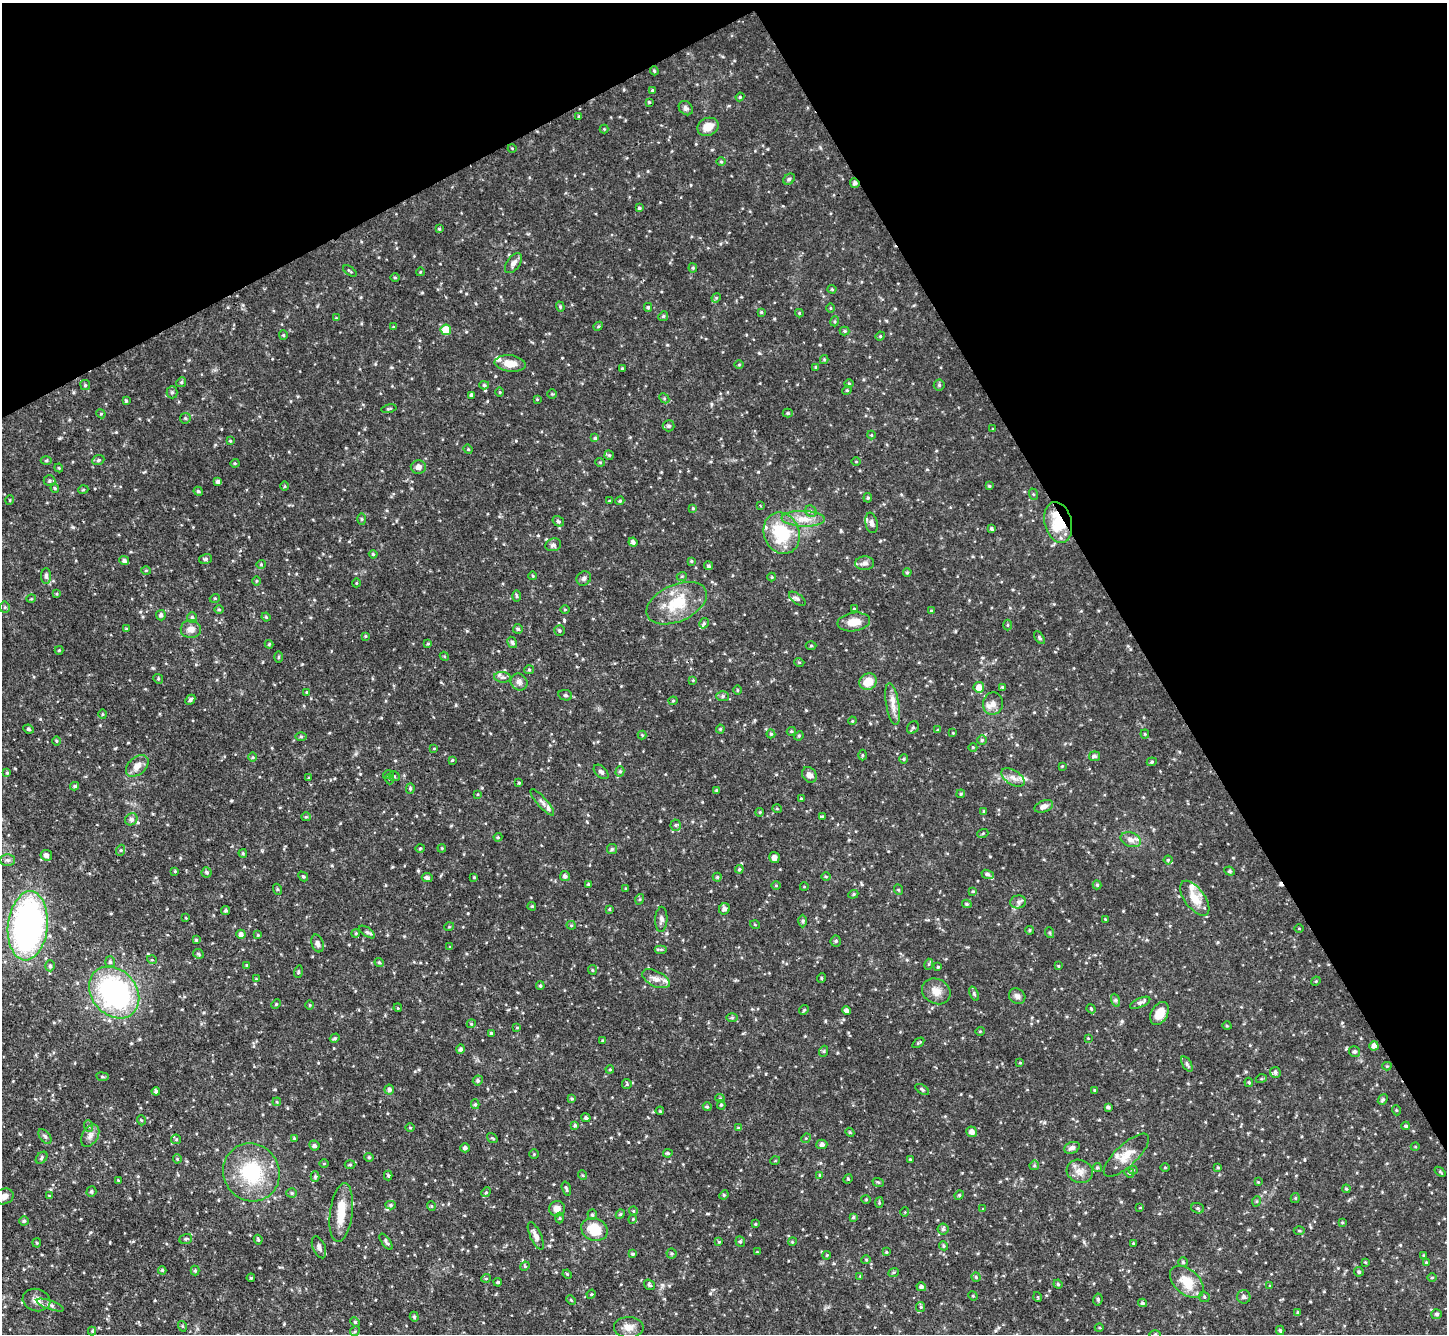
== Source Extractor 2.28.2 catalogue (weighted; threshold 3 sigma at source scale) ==
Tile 3 of 4 x 4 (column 3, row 1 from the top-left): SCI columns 2900-4344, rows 4292-5623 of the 5795 x 5784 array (HDU 1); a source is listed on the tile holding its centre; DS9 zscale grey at full resolution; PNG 1449 x 1336 px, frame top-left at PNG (2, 3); each listed source drawn as its Kron ellipse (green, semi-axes under 4 px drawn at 4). Shown black and unused: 29% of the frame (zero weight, under 3 of 4 exposures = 1% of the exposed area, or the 3 px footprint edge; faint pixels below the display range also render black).
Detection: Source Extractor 2.28.2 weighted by HDU 2 'WHT'; one run over the whole footprint, this tile lists its part. Background 0.0834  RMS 0.0042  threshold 0.019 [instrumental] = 3 sigma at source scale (4.5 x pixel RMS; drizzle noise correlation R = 1.50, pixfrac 1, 0.05/0.05 arcsec/px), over >= 5 px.
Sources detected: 489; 1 cosmic-ray / hot-pixel residue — neither listed nor drawn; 13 inside a brighter listed object's ellipse — not listed separately; the other 475 listed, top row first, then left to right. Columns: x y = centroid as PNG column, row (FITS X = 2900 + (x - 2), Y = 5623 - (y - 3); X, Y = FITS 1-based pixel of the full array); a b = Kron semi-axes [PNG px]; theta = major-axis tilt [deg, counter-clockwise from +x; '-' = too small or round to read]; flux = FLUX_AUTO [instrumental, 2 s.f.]
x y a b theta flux
654 71 5 3 - 0.5
652 90 4 3 - 0.34
740 97 4 4 - 0.45
649 102 4 3 - 0.44
686 108 8 6 -48 1.2
579 116 4 3 - 0.46
708 127 11 9 22 4.7
604 129 4 4 - 0.38
512 148 4 3 - 0.33
721 162 5 3 - 0.43
789 179 6 5 - 0.74
855 183 5 4 - 1.1
639 208 4 3 - 0.48
439 229 4 3 - 0.53
513 263 11 6 53 2
693 268 4 4 - 0.51
350 271 7 2 -35 0.44
420 272 4 3 - 0.37
395 278 5 3 - 0.4
832 289 4 4 - 0.51
716 298 5 4 - 0.47
560 307 5 4 - 0.61
648 307 4 4 - 0.71
830 308 4 3 - 0.36
761 312 3 3 - 0.47
799 313 4 4 - 0.41
663 316 5 4 - 0.64
336 318 3 3 - 0.36
835 321 5 3 - 0.51
598 326 5 4 - 0.49
393 327 3 3 - 0.34
446 330 5 5 - 8.9
845 331 5 4 - 0.58
283 335 4 4 - 0.46
880 336 5 4 - 0.49
824 359 4 4 - 0.51
510 363 15 8 -6 5.1
739 364 4 3 - 0.38
815 367 4 3 - 0.52
622 368 3 3 - 0.37
181 382 5 4 - 0.59
849 383 5 3 - 0.39
85 385 5 5 - 0.58
484 385 5 4 - 0.63
939 385 5 5 - 0.71
847 390 5 3 - 0.42
172 392 6 5 - 0.84
500 392 5 3 - 0.39
552 394 5 4 - 0.44
471 395 4 3 - 0.68
664 398 6 4 -46 0.7
537 399 4 3 - 0.38
126 401 4 3 - 0.47
389 409 7 3 11 0.49
788 413 5 4 - 0.61
101 414 5 3 - 0.44
185 418 5 5 - 0.63
669 426 6 5 - 0.98
993 429 3 2 - 0.38
871 435 4 4 - 0.41
595 438 4 4 - 0.62
230 441 3 3 - 0.37
468 449 5 4 - 0.5
609 455 5 4 - 0.61
98 460 6 4 22 0.69
46 461 5 3 - 0.54
600 462 4 4 - 0.46
856 462 5 3 - 0.39
235 463 4 4 - 0.43
418 467 8 6 0 1.7
59 468 4 3 - 0.38
49 481 6 5 - 0.8
218 482 4 4 - 0.92
284 486 5 3 - 0.4
989 486 4 4 - 0.55
55 488 4 4 - 0.55
83 490 5 3 - 0.43
198 491 5 4 - 0.62
1033 494 6 3 -71 0.52
868 498 5 4 - 0.59
10 500 5 3 - 0.35
609 501 4 3 - 0.31
620 501 4 3 - 0.53
760 506 3 2 - 0.41
693 508 4 3 - 0.43
811 511 6 5 - 0.88
362 519 5 3 - 0.48
803 519 22 8 -2 5.4
558 521 6 5 - 0.77
1058 522 21 13 -76 15
871 523 10 6 -79 1.4
992 529 4 4 - 0.76
782 533 21 17 -69 21
633 542 4 4 - 1.2
553 545 8 6 17 1.2
373 554 4 4 - 0.54
205 559 6 5 - 0.75
124 561 5 4 - 0.99
691 561 4 3 - 0.48
865 563 9 7 3 1.6
261 564 4 4 - 0.45
709 566 4 4 - 0.7
146 570 5 3 - 0.4
907 572 4 3 - 0.52
46 576 7 5 -89 1.1
533 576 4 3 - 0.35
682 576 5 3 - 0.41
772 577 4 4 - 0.41
584 578 7 6 - 1.2
256 581 5 3 - 0.45
356 583 4 3 - 0.34
57 594 4 3 - 0.38
516 596 6 4 -89 0.58
215 598 5 3 - 0.4
31 599 5 3 - 0.34
797 599 10 5 -37 1.1
677 603 32 18 24 15
5 607 5 5 - 0.64
854 609 4 4 - 0.45
219 610 4 3 - 0.44
565 610 5 3 - 0.34
931 611 3 3 - 0.52
161 615 5 5 - 1.1
192 617 5 4 - 0.62
266 617 4 3 - 0.39
854 622 16 9 8 5.5
704 623 5 4 - 0.7
1008 625 5 3 - 0.42
126 629 3 3 - 0.45
191 629 10 9 - 3
518 629 5 5 - 0.72
559 630 5 5 - 0.68
365 636 3 3 - 0.4
1039 638 7 3 -56 0.6
512 642 6 4 -57 0.78
269 644 4 4 - 0.42
428 644 4 4 - 0.48
811 646 5 3 - 0.44
59 650 4 4 - 0.42
444 656 5 3 - 0.46
279 657 5 3 - 0.42
799 662 5 3 - 0.35
529 670 5 4 - 0.56
502 677 8 5 -5 1.2
158 679 5 4 - 0.54
693 680 4 4 - 0.37
519 682 9 8 - 1.8
868 682 9 8 - 6.3
979 687 5 5 - 4.1
1002 687 3 3 - 0.51
737 690 5 3 - 0.42
307 692 4 3 - 0.47
565 695 7 5 -13 0.84
723 696 6 5 - 0.83
190 700 5 4 - 0.84
673 701 4 4 - 0.43
993 703 11 10 - 2.6
893 704 21 6 -80 3.9
102 714 5 3 - 0.39
852 721 4 3 - 0.36
913 727 7 5 53 0.78
29 729 5 3 - 0.69
720 729 4 4 - 0.46
937 730 4 4 - 0.41
791 731 5 4 - 0.52
953 733 4 4 - 0.32
771 734 4 4 - 0.54
1145 734 4 4 - 0.44
642 735 4 4 - 0.41
799 736 5 4 - 0.5
301 737 6 4 0 0.56
982 740 4 4 - 0.55
56 741 5 3 - 0.42
973 747 4 3 - 0.35
434 748 4 2 - 0.28
862 755 5 3 - 0.43
1094 756 5 5 - 0.95
253 757 5 3 - 0.4
904 759 4 4 - 0.5
452 760 4 3 - 0.43
1152 762 5 4 - 0.56
137 766 13 8 42 3.2
1062 766 4 3 - 0.37
620 771 5 4 - 0.8
601 772 9 5 -44 1.1
7 773 4 3 - 0.44
388 775 5 3 - 0.41
809 775 8 6 -51 2
394 776 5 5 - 0.67
309 777 4 3 - 0.32
1013 778 13 7 -32 2.6
389 779 5 3 - 0.39
519 783 4 3 - 0.45
75 786 4 3 - 0.69
410 788 5 4 - 0.62
716 791 4 3 - 0.55
478 794 4 2 - 0.32
961 794 4 4 - 0.5
801 798 4 2 - 0.26
542 802 17 5 -48 2
1044 806 10 5 21 1.9
777 809 5 3 - 0.4
984 811 4 4 - 0.54
760 812 4 3 - 0.41
822 816 3 3 - 0.52
306 817 5 4 - 0.54
131 819 6 5 - 0.94
676 825 5 5 - 0.66
983 833 5 3 - 0.46
498 837 4 4 - 0.43
1131 840 10 7 -18 2.1
420 848 5 3 - 0.37
442 848 4 3 - 0.37
612 849 5 5 - 0.68
121 850 5 3 - 0.59
243 853 4 3 - 0.48
46 855 6 5 - 1.8
774 858 5 5 - 1.8
8 860 7 6 - 1
1168 860 4 4 - 0.49
739 869 4 3 - 0.55
175 871 4 3 - 0.39
1230 871 5 4 - 0.67
207 872 5 5 - 0.67
988 874 6 4 -20 0.81
303 876 5 4 - 0.65
565 876 5 5 - 1.1
474 877 3 3 - 0.4
717 877 4 4 - 0.58
826 877 5 3 - 0.43
427 878 5 4 - 1.1
588 884 4 3 - 0.47
776 885 5 3 - 0.34
1097 885 4 4 - 0.56
804 887 4 3 - 0.3
626 888 4 2 - 0.37
277 889 5 3 - 0.45
899 890 5 3 - 0.46
973 891 4 3 - 0.39
853 894 5 4 - 0.55
1195 898 20 10 -54 6.2
640 899 5 3 - 0.44
1018 902 8 6 10 1.2
967 904 5 3 - 0.62
532 906 4 3 - 0.46
609 909 4 3 - 0.41
724 909 6 5 - 1.4
226 910 4 4 - 0.73
186 918 4 2 - 0.33
661 919 12 6 87 1.5
1105 919 3 2 - 0.34
803 921 6 4 90 0.63
571 925 4 4 - 0.49
755 925 5 3 - 0.38
28 926 34 20 84 140
449 927 5 3 - 0.34
1299 929 4 3 - 0.31
1029 930 4 3 - 0.5
367 932 9 4 -34 0.93
356 933 4 3 - 0.39
1050 933 5 3 - 0.43
241 934 5 4 - 1.5
258 935 4 4 - 0.38
196 940 4 4 - 0.55
836 941 5 5 - 0.55
317 943 9 6 -74 1.5
450 947 4 3 - 0.37
661 949 6 4 0 0.62
198 954 5 4 - 0.66
152 960 5 3 - 0.4
110 962 5 5 - 0.78
379 962 5 4 - 0.64
929 964 5 3 - 0.52
50 966 5 4 - 0.8
247 966 4 3 - 0.53
1058 966 4 3 - 0.43
938 967 4 3 - 0.45
592 970 5 4 - 0.5
298 972 6 4 72 0.59
821 978 5 3 - 0.44
256 979 4 4 - 0.36
656 979 15 7 -26 2.8
1316 981 5 4 - 0.46
540 986 4 3 - 0.55
936 991 15 12 -29 4.1
114 992 28 22 -49 75
974 994 7 3 -68 0.65
1017 996 8 7 - 1.5
1115 1000 7 4 -71 0.73
1140 1003 11 4 24 1.1
276 1004 5 4 - 0.5
310 1005 5 3 - 0.37
398 1008 4 3 - 0.36
1091 1009 4 4 - 0.46
804 1010 5 4 - 0.59
847 1011 4 4 - 1.2
1159 1013 12 8 61 5.4
732 1017 6 4 1 0.49
471 1024 4 3 - 0.39
1227 1026 5 3 - 0.4
517 1028 4 3 - 0.32
980 1031 5 3 - 0.33
491 1033 3 3 - 0.53
335 1038 5 4 - 0.54
1088 1038 4 3 - 0.34
602 1040 4 3 - 0.41
918 1043 7 3 35 0.53
1374 1046 5 4 - 2.1
461 1049 5 4 - 0.95
824 1051 5 3 - 0.5
1354 1051 5 5 - 0.8
1020 1063 4 2 - 0.31
1187 1064 8 4 -60 0.88
1387 1066 4 4 - 0.41
610 1069 4 3 - 0.39
1275 1072 6 5 - 0.94
102 1077 6 3 -8 0.54
1261 1079 5 3 - 0.42
478 1080 5 4 - 0.77
1249 1082 4 3 - 0.5
627 1084 5 4 - 0.54
389 1089 5 5 - 1
922 1089 8 4 -33 0.72
1094 1090 3 3 - 0.36
156 1091 4 4 - 1
720 1098 5 4 - 0.5
572 1099 4 4 - 0.5
1383 1099 6 4 51 0.71
277 1102 4 3 - 0.38
475 1104 5 4 - 0.66
721 1105 4 4 - 0.55
707 1107 4 3 - 0.57
1108 1107 4 3 - 0.92
1396 1110 5 3 - 0.4
660 1111 4 3 - 0.36
586 1118 4 4 - 0.77
141 1120 5 3 - 0.39
575 1125 4 4 - 0.53
89 1126 6 4 -71 0.62
1406 1126 4 3 - 0.71
410 1128 4 3 - 0.37
738 1128 4 4 - 0.41
850 1132 4 4 - 0.46
972 1132 5 5 - 1.8
45 1136 8 5 -51 0.98
90 1136 12 7 58 2.2
294 1138 4 3 - 0.4
492 1138 6 4 -34 0.45
806 1138 5 4 - 0.46
176 1139 5 4 - 0.6
822 1144 5 5 - 1.3
314 1146 5 5 - 0.92
1415 1147 4 3 - 0.37
465 1148 4 4 - 1.1
1072 1148 8 5 23 1.5
668 1153 5 3 - 0.63
534 1154 4 4 - 0.42
1126 1155 29 11 43 6.2
369 1157 4 4 - 0.55
42 1158 7 5 48 0.77
177 1159 4 4 - 0.41
910 1159 3 3 - 0.34
775 1161 5 3 - 0.35
324 1164 5 3 - 0.34
350 1165 5 3 - 0.5
1034 1165 5 4 - 0.55
1097 1167 4 4 - 0.57
1165 1167 4 3 - 0.35
1218 1167 4 3 - 0.43
1133 1170 4 4 - 0.45
1080 1171 13 11 -24 3.3
251 1172 29 28 - 26
1440 1172 6 3 -38 0.46
1129 1173 5 4 - 0.54
582 1175 5 3 - 0.44
820 1175 4 4 - 0.39
315 1176 5 4 - 0.56
388 1176 5 4 - 0.52
848 1179 5 4 - 0.51
118 1180 4 3 - 0.34
878 1182 6 3 -18 0.5
1258 1182 4 4 - 0.33
566 1189 7 3 -73 0.72
1346 1189 4 4 - 0.44
91 1191 5 5 - 0.71
486 1192 5 4 - 0.48
292 1193 5 4 - 0.57
724 1195 5 4 - 0.5
959 1195 5 4 - 0.55
4 1196 10 7 19 2.5
49 1196 4 3 - 0.4
1295 1198 5 4 - 0.53
866 1199 4 4 - 0.45
1257 1201 5 3 - 0.45
879 1203 5 4 - 0.49
391 1205 5 4 - 0.72
431 1206 5 3 - 0.34
1140 1207 4 2 - 0.28
1198 1208 6 5 - 0.72
557 1209 8 7 - 2.8
983 1209 3 3 - 0.28
633 1211 4 4 - 0.47
905 1212 5 3 - 0.34
341 1213 29 11 83 8.4
620 1214 5 4 - 0.53
592 1215 5 4 - 0.72
853 1217 4 4 - 0.61
560 1218 5 3 - 0.44
633 1219 4 3 - 0.38
24 1221 5 4 - 0.74
1342 1222 3 3 - 0.42
755 1224 4 2 - 0.32
594 1229 13 11 -21 10
943 1229 5 5 - 0.78
1299 1231 5 3 - 0.44
536 1236 15 5 -65 2
186 1239 6 5 - 0.68
258 1240 5 3 - 0.55
386 1242 9 4 -55 0.94
719 1242 4 4 - 0.44
740 1242 5 4 - 0.66
792 1242 4 3 - 0.38
37 1243 4 4 - 0.42
1133 1243 4 3 - 0.38
943 1246 5 4 - 0.57
319 1247 11 6 -67 1.6
757 1252 3 3 - 0.35
886 1252 4 3 - 0.42
671 1253 5 5 - 0.59
633 1254 4 3 - 0.59
827 1255 4 3 - 0.33
1424 1255 4 3 - 0.48
866 1260 4 4 - 0.46
1183 1262 4 4 - 0.54
1365 1262 4 3 - 0.38
1426 1262 4 4 - 0.43
525 1266 5 4 - 0.43
162 1270 4 4 - 0.57
195 1271 5 4 - 0.59
894 1272 5 3 - 0.52
1359 1272 5 4 - 0.68
567 1274 5 4 - 0.43
860 1276 4 3 - 0.3
976 1277 4 4 - 0.62
251 1278 4 3 - 0.36
486 1278 5 3 - 0.37
1432 1278 5 3 - 0.4
498 1282 4 3 - 0.64
1187 1282 20 12 -42 8.5
1058 1284 4 4 - 0.56
649 1285 6 5 - 0.65
1270 1286 4 3 - 0.43
921 1287 5 4 - 1.2
591 1294 5 4 - 0.48
973 1296 5 4 - 0.42
1038 1297 5 3 - 0.38
1204 1297 5 5 - 0.63
1244 1297 7 6 - 1.1
1098 1299 6 4 81 0.68
36 1300 14 11 -14 3
571 1300 5 3 - 0.47
1142 1303 4 4 - 0.78
50 1305 14 4 -20 1.6
921 1307 5 4 - 0.56
1298 1313 4 3 - 0.64
1437 1314 5 5 - 0.72
414 1317 5 4 - 0.54
355 1322 5 4 - 0.53
182 1326 5 3 - 0.4
629 1327 15 10 -1 3.7
1099 1328 4 3 - 0.43
1280 1330 4 3 - 0.65
92 1331 4 4 - 0.41
355 1331 5 4 - 0.62
1155 1334 6 4 1 0.55
Overlapping masked pixels (flux is a lower limit): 2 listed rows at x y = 855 183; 1058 522
Isophote crosses this tile's border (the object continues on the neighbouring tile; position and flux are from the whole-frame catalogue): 3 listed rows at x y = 28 926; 4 1196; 1155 1334
Unlisted compact peaks at least as high as the median listed source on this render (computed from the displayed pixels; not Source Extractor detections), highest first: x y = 564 620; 1122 1021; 73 527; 841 531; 759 353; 59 438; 153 668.